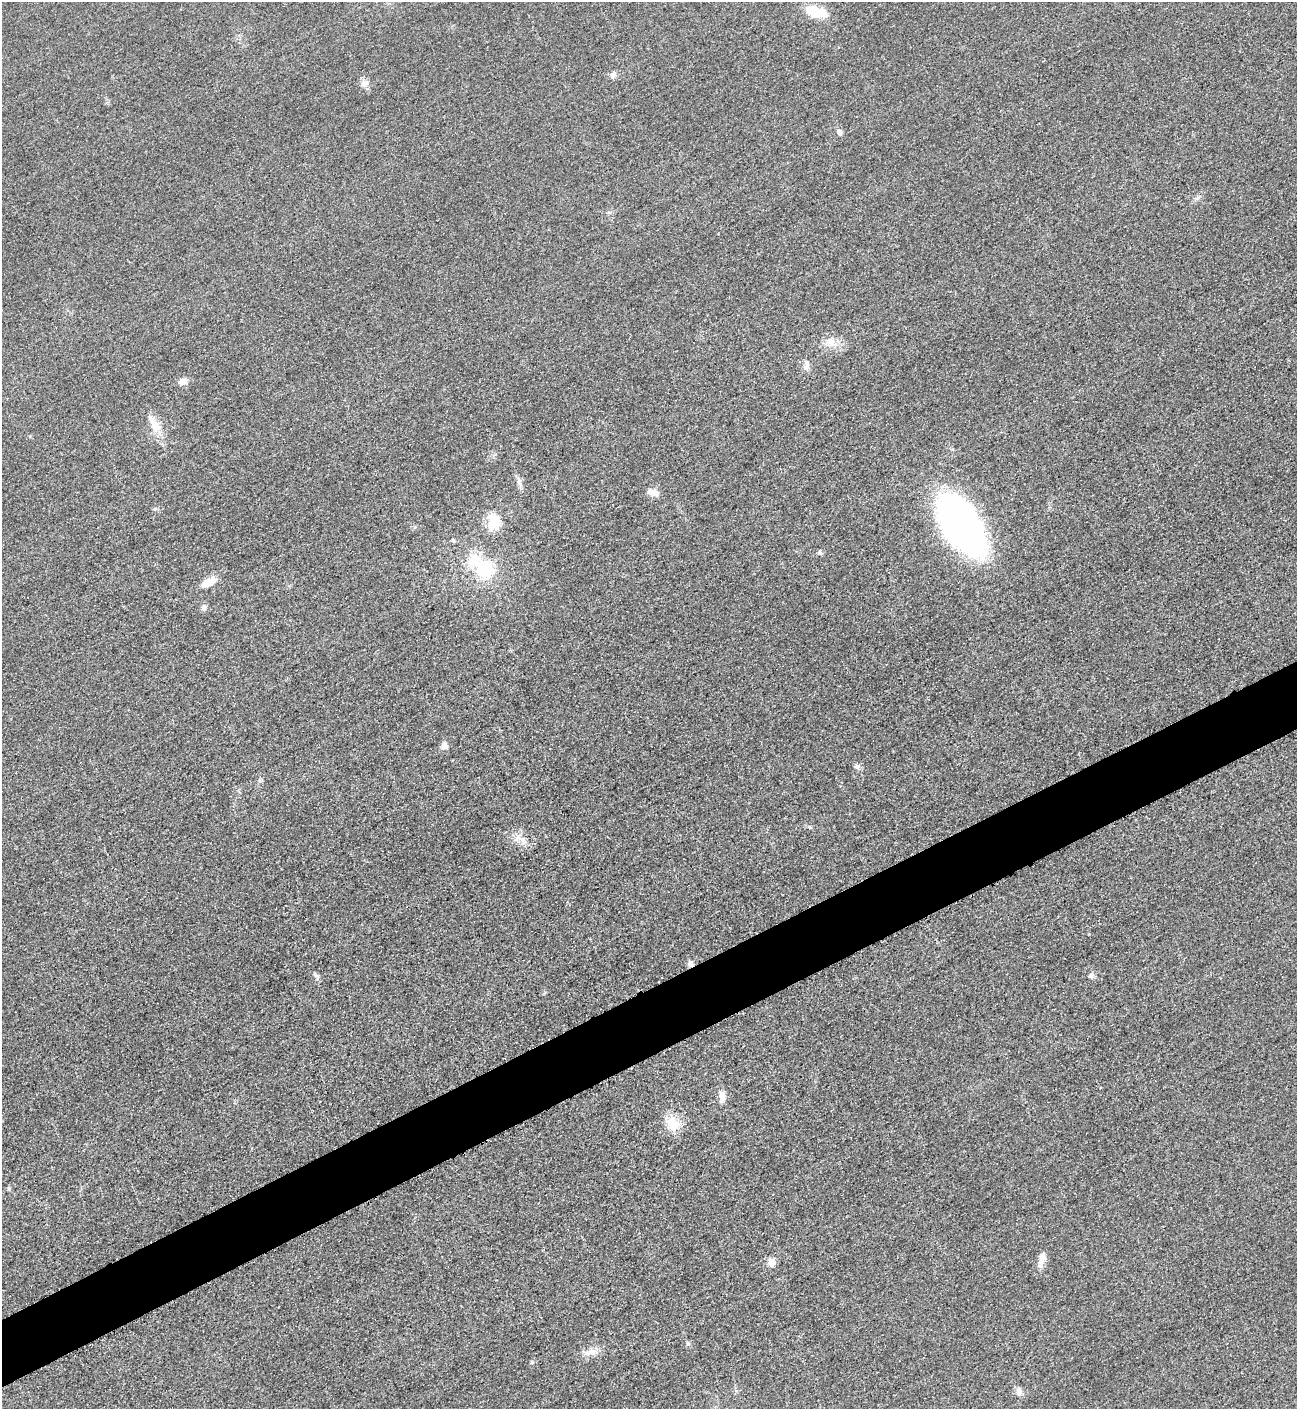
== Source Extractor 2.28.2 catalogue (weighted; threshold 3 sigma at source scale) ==
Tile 7 of 4 x 4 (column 3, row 2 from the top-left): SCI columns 2887-4181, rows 2827-4233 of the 5640 x 5651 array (HDU 1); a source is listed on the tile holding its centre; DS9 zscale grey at full resolution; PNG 1299 x 1411 px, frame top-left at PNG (2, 2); no overlay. Shown black and unused: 5% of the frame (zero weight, under 3 of 5 exposures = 1% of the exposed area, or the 3 px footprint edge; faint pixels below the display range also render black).
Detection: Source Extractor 2.28.2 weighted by HDU 2 'WHT'; one run over the whole footprint, this tile lists its part. Background 0.0189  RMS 0.005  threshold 0.0227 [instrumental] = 3 sigma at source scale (4.5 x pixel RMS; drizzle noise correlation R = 1.50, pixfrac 1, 0.05/0.05 arcsec/px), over >= 5 px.
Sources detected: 32; all 32 listed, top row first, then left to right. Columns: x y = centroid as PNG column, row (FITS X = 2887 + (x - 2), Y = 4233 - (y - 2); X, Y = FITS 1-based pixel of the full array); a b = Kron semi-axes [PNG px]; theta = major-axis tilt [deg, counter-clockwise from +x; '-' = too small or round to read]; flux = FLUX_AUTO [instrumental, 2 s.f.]
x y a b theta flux
815 11 25 12 -13 11
613 75 8 7 - 1.8
364 83 11 9 -20 2.7
839 132 9 6 -47 1.5
830 341 14 10 3 4.9
806 364 15 6 80 2.6
182 381 11 8 29 2.8
154 424 28 11 -60 7.4
519 482 12 5 -67 1.9
653 492 14 8 -21 3.5
494 522 23 17 85 9.5
961 524 57 30 -58 210
453 540 5 5 - 0.77
819 552 6 5 - 0.85
483 567 36 21 -44 27
209 582 22 9 30 5.5
204 607 8 7 - 1.5
444 746 8 8 - 2.5
857 766 7 6 - 1.4
810 827 6 3 -70 0.56
690 964 8 6 -66 2.1
316 975 8 4 -36 1.2
1091 976 8 7 - 1.4
722 1097 16 8 89 3.4
673 1124 22 16 -69 8.8
9 1189 6 4 -73 0.67
1042 1259 20 7 75 4
772 1262 9 8 - 3.7
688 1344 6 4 18 0.71
592 1352 11 7 2 3.2
532 1362 6 4 19 0.61
1019 1391 11 7 -77 2.1
Overlapping masked pixels (flux is a lower limit): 1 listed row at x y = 690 964